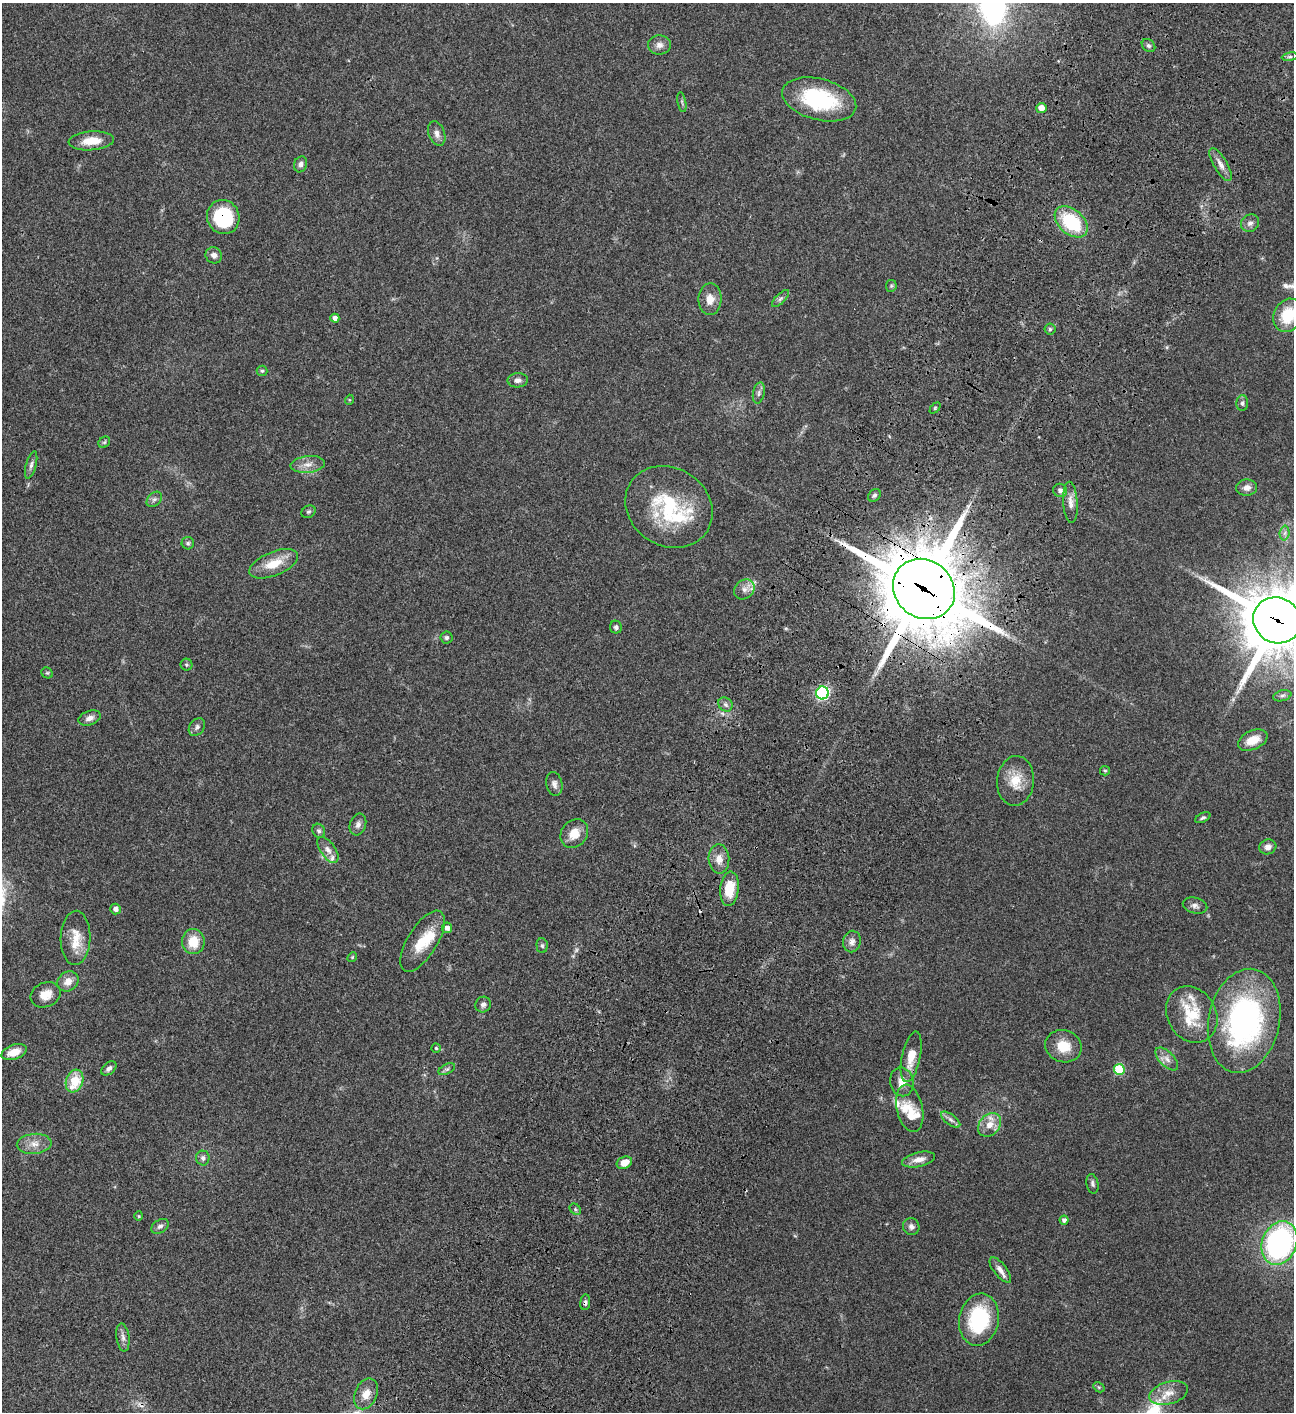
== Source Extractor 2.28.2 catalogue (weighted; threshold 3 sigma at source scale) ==
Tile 10 of 4 x 4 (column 2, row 3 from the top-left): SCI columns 1798-3089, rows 1613-3022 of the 6050 x 6047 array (HDU 1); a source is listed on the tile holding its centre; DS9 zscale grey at full resolution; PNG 1296 x 1414 px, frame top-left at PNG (2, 3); each listed source drawn as its Kron ellipse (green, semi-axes under 4 px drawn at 4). Shown black and unused: <1% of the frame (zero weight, under 3 of 4 exposures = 13% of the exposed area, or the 3 px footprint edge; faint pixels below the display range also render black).
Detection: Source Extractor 2.28.2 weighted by HDU 2 'WHT'; one run over the whole footprint, this tile lists its part. Background 0.0649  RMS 0.0059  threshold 0.0264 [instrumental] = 3 sigma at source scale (4.5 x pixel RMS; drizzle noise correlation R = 1.50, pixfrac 1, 0.05/0.05 arcsec/px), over >= 5 px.
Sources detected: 123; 2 too faint to see at this stretch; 3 cosmic-ray / hot-pixel residue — neither listed nor drawn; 10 inside a brighter listed object's ellipse — not listed separately; the other 108 listed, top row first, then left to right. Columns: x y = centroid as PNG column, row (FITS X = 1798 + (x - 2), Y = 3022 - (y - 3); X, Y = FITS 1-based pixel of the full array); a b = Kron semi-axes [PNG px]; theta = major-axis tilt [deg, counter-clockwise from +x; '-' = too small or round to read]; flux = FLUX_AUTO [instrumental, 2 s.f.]
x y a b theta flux
659 45 11 9 -2 3.2
1148 45 7 6 - 1.6
1290 57 8 4 8 1.1
819 99 38 20 -14 46
682 102 10 3 -79 0.97
1041 108 5 5 - 4.6
437 134 13 8 -70 3
91 141 23 9 4 9.8
301 164 8 6 71 2
1221 165 19 6 -60 3.8
223 217 17 16 - 36
1071 222 19 12 -41 34
1250 223 9 8 - 2.6
214 255 8 8 - 2.7
891 286 6 5 - 0.96
710 299 16 11 87 6.2
780 299 11 5 45 1.7
1288 315 17 13 65 18
335 318 4 4 - 2.6
1050 329 5 5 - 0.97
262 371 5 5 - 0.86
518 380 10 7 3 2.6
759 393 11 6 78 1.8
349 400 5 3 - 0.48
1242 403 8 6 89 1.4
935 408 6 4 47 0.83
104 442 6 5 - 0.83
308 464 17 8 6 4.8
31 465 14 5 75 2
1247 488 10 8 1 3.2
1060 490 7 6 - 1.7
874 495 7 5 44 1.3
154 499 9 6 48 1.7
1070 502 21 7 -86 4.5
669 507 45 39 -33 48
308 512 7 6 - 1
1285 533 7 5 88 1.5
188 543 6 6 - 1
274 564 26 12 22 12
744 589 11 9 41 3.5
924 589 32 29 -39 6300
1277 620 24 22 -33 4600
616 627 6 6 - 1.5
446 638 6 6 - 1.3
186 665 6 6 - 0.97
47 673 6 5 - 0.84
822 693 6 6 - 93
1282 696 9 5 13 1.5
725 704 7 6 - 1.8
90 718 11 7 19 3
197 727 10 7 51 1.9
1253 740 16 9 24 9
1105 771 5 4 - 0.74
1016 781 25 18 85 12
554 784 12 8 -79 2.6
1203 818 8 4 26 1.1
358 824 11 8 71 2.5
319 831 7 6 - 1.4
574 833 15 12 51 7.9
1268 847 9 7 18 3.2
328 850 15 7 -54 3.4
719 859 14 10 -88 5.3
729 889 17 9 83 15
1195 906 12 7 -14 2.3
115 909 5 5 - 2.4
447 928 5 5 - 2.6
75 938 27 15 89 10
422 941 34 15 58 16
193 942 12 11 - 11
852 942 11 9 80 2.8
542 946 7 5 -87 1.1
352 957 5 4 - 0.72
68 981 11 9 34 4.8
46 995 15 12 24 6.4
483 1004 8 7 - 2
1192 1014 30 24 -59 21
1244 1021 52 35 78 140
1063 1046 18 16 -17 12
436 1048 4 4 - 0.7
14 1052 13 7 19 7.7
911 1057 26 9 78 9.8
1167 1059 14 7 -46 3.6
109 1068 9 5 40 1.8
447 1069 9 5 26 1.2
1119 1069 5 5 - 31
75 1081 11 8 72 16
902 1082 14 11 -78 5.9
910 1108 24 13 -77 8.8
951 1120 11 5 -37 2
990 1125 13 10 47 6.7
34 1144 17 10 5 5.7
203 1158 7 6 - 1.8
919 1159 17 7 13 4.6
624 1163 8 6 23 6.9
1092 1184 10 6 -78 1.6
575 1209 6 5 - 1
139 1216 4 4 - 0.53
1064 1220 4 4 - 1.8
160 1226 9 6 32 1.8
911 1227 8 8 - 2.1
1279 1243 22 17 67 130
1000 1270 15 6 -52 3.6
585 1302 8 5 83 1.4
979 1320 26 19 79 45
123 1337 14 6 -82 2.6
1099 1387 6 4 -30 0.72
1169 1393 20 11 16 7.2
366 1394 16 11 65 6.3
Overlapping masked pixels (flux is a lower limit): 4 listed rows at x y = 223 217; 924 589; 1277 620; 585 1302
Isophote crosses this tile's border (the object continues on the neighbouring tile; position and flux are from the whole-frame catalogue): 2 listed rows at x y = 1288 315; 1277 620